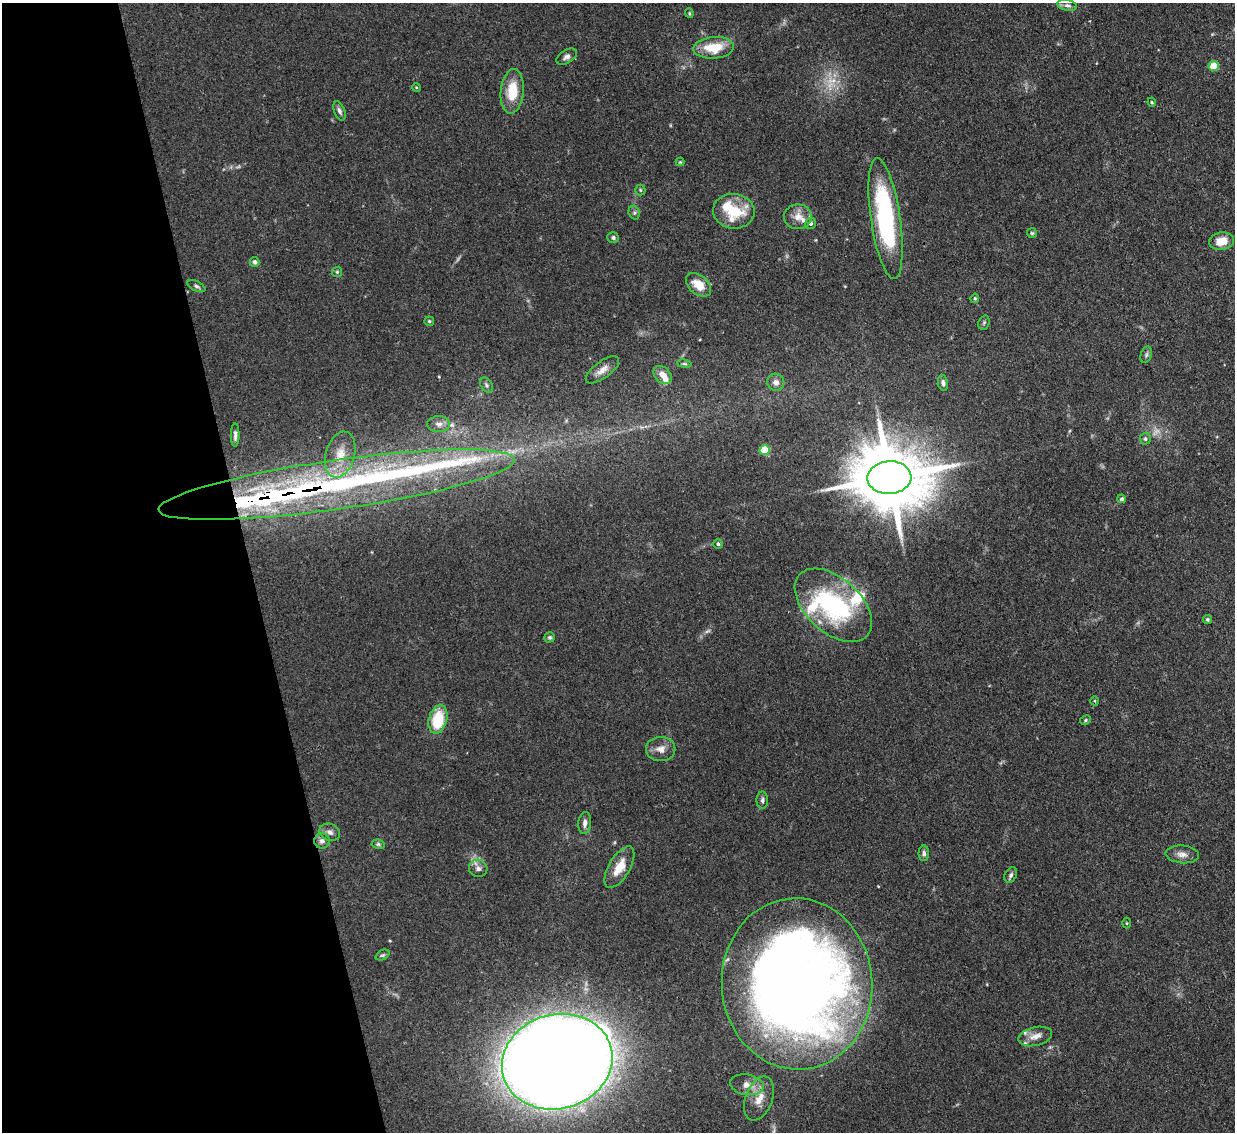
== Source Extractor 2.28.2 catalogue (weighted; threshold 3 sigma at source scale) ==
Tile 5 of 4 x 4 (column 1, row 2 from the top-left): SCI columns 28-1260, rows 2574-3703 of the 5021 x 5006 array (HDU 1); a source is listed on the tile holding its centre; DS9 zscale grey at full resolution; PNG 1237 x 1134 px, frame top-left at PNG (2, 3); each listed source drawn as its Kron ellipse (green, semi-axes under 4 px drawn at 4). Shown black and unused: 20% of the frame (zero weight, under 3 of 4 exposures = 4% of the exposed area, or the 3 px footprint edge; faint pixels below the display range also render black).
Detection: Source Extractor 2.28.2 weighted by HDU 2 'WHT'; one run over the whole footprint, this tile lists its part. Background 0.0934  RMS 0.0052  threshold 0.0234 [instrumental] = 3 sigma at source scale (4.5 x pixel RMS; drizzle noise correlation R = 1.50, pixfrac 1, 0.05/0.05 arcsec/px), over >= 5 px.
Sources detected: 81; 5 too faint to see at this stretch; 1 inside a brighter object's white glare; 1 long thin detection or spike segment (spike, bleed or trail) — neither listed nor drawn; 8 inside a brighter listed object's ellipse — not listed separately; the other 66 listed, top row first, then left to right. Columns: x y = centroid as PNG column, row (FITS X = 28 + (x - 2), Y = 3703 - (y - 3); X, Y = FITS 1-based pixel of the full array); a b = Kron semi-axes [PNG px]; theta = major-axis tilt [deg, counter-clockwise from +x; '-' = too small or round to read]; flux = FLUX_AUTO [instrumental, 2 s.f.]
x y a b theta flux
1067 5 10 5 -12 1.8
689 13 4 4 - 0.58
714 48 20 11 4 15
567 57 11 6 32 2.1
1214 66 5 5 - 17
416 87 4 3 - 0.49
512 91 22 11 85 14
1152 102 4 4 - 0.56
339 111 10 5 -69 1.8
680 162 4 4 - 0.49
640 190 5 5 - 0.66
734 211 21 17 -6 20
634 213 7 5 -71 0.99
798 217 14 12 0 5.4
886 219 61 14 -82 78
811 223 6 5 - 0.89
1032 233 5 5 - 0.74
613 238 6 5 - 1.2
1221 241 12 8 11 7
255 262 5 4 - 1.5
337 272 5 5 - 0.81
698 285 14 9 -41 9.4
196 286 10 5 -27 1.3
975 298 4 4 - 0.74
429 321 5 4 - 0.81
984 323 7 5 69 0.94
1146 355 8 5 72 1.2
684 364 7 3 -9 0.84
602 370 20 8 36 4.4
663 375 10 7 -44 4.9
776 382 9 8 - 2.8
943 383 8 5 -80 1.4
486 385 8 5 -55 1.2
439 424 11 8 2 2.8
235 435 12 4 89 1.8
1145 439 6 5 - 1.1
764 450 5 5 - 21
340 455 23 14 74 11
889 478 22 16 3 5800
337 485 180 24 8 200
1122 499 4 4 - 1.1
718 544 5 5 - 0.91
833 605 46 27 -42 67
1207 620 4 4 - 0.77
550 637 5 5 - 0.94
1095 701 5 3 - 0.42
438 719 14 9 76 21
1085 720 6 4 29 0.79
661 749 14 12 0 4.5
762 800 8 5 89 1.4
585 823 11 6 85 2.6
330 832 10 8 -22 2.4
322 841 8 7 - 2.2
378 844 7 4 -9 0.88
924 853 8 5 -89 1.4
1182 854 17 9 -6 3.6
619 867 23 10 59 9.8
478 868 9 8 - 2.6
1011 875 8 5 62 1.4
1127 923 5 3 - 0.48
382 955 7 4 25 0.91
797 984 86 75 -86 700
1035 1036 17 9 13 4.4
557 1062 56 47 16 2200
747 1085 17 10 -9 5.2
759 1098 23 13 69 7.8
Overlapping masked pixels (flux is a lower limit): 1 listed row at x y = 337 485
Isophote crosses this tile's border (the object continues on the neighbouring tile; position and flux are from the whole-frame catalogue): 1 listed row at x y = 797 984